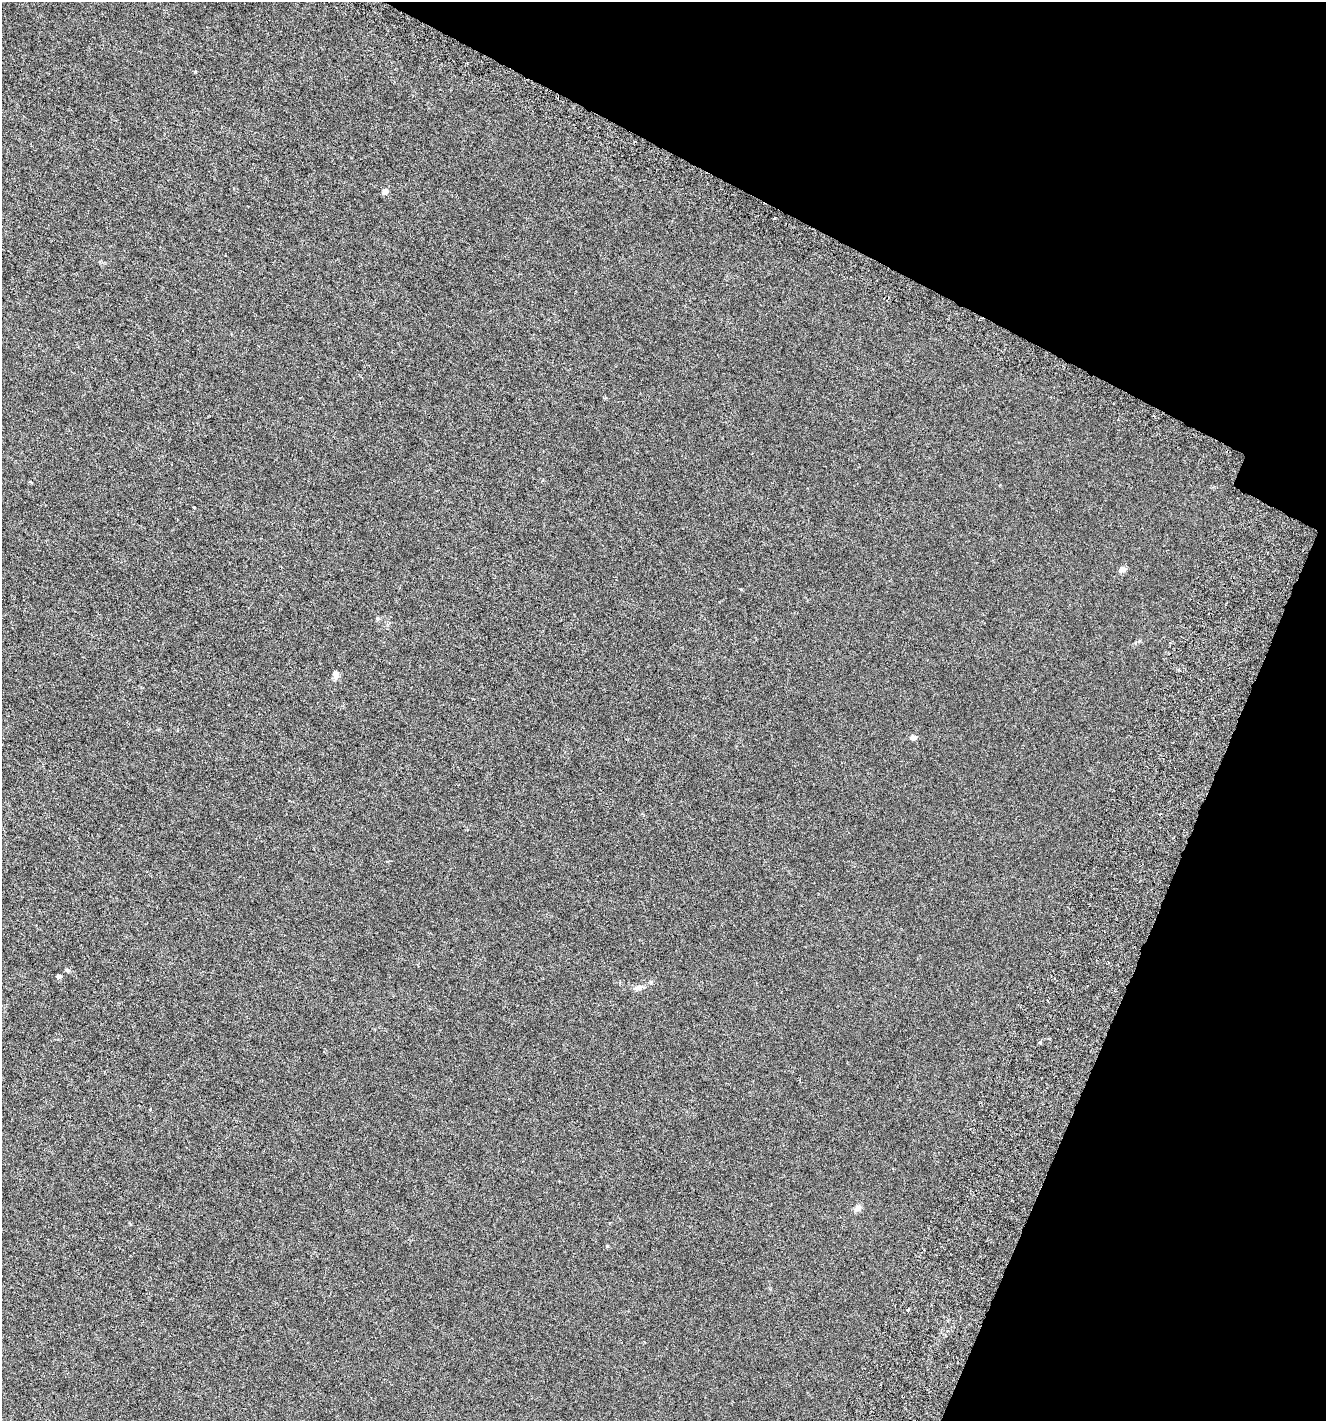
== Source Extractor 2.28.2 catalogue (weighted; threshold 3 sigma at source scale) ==
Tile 8 of 4 x 4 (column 4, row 2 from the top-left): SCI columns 4293-5616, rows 2921-4339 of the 5999 x 5830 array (HDU 1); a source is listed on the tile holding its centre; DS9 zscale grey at full resolution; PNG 1328 x 1423 px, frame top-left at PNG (2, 2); no overlay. Shown black and unused: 22% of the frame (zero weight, under 3 of 6 exposures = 6% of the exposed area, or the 3 px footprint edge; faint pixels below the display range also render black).
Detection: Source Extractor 2.28.2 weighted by HDU 2 'WHT'; one run over the whole footprint, this tile lists its part. Background 0.00157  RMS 0.0016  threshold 0.00641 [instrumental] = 3 sigma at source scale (4.09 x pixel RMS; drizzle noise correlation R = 1.36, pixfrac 0.8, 0.0396/0.0396 arcsec/px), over >= 5 px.
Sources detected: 14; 1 cosmic-ray / hot-pixel residue — not listed; the other 13 listed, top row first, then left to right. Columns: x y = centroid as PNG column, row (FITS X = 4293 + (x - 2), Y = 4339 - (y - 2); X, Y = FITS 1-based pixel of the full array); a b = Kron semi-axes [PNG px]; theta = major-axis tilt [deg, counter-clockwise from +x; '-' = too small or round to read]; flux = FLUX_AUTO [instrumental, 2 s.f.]
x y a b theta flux
385 192 8 7 - 0.47
194 508 3 2 - 0.096
1122 569 6 5 - 0.91
741 589 3 3 - 0.14
336 675 11 7 88 0.58
913 738 5 5 - 0.87
67 970 6 5 - 0.21
59 976 6 5 - 0.31
639 987 13 7 17 0.65
1040 1043 3 3 - 0.28
857 1208 9 7 20 0.57
607 1246 5 4 - 0.16
908 1310 3 3 - 0.2
Unlisted compact peaks at least as high as the median listed source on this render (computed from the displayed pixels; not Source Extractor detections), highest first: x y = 377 618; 195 72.